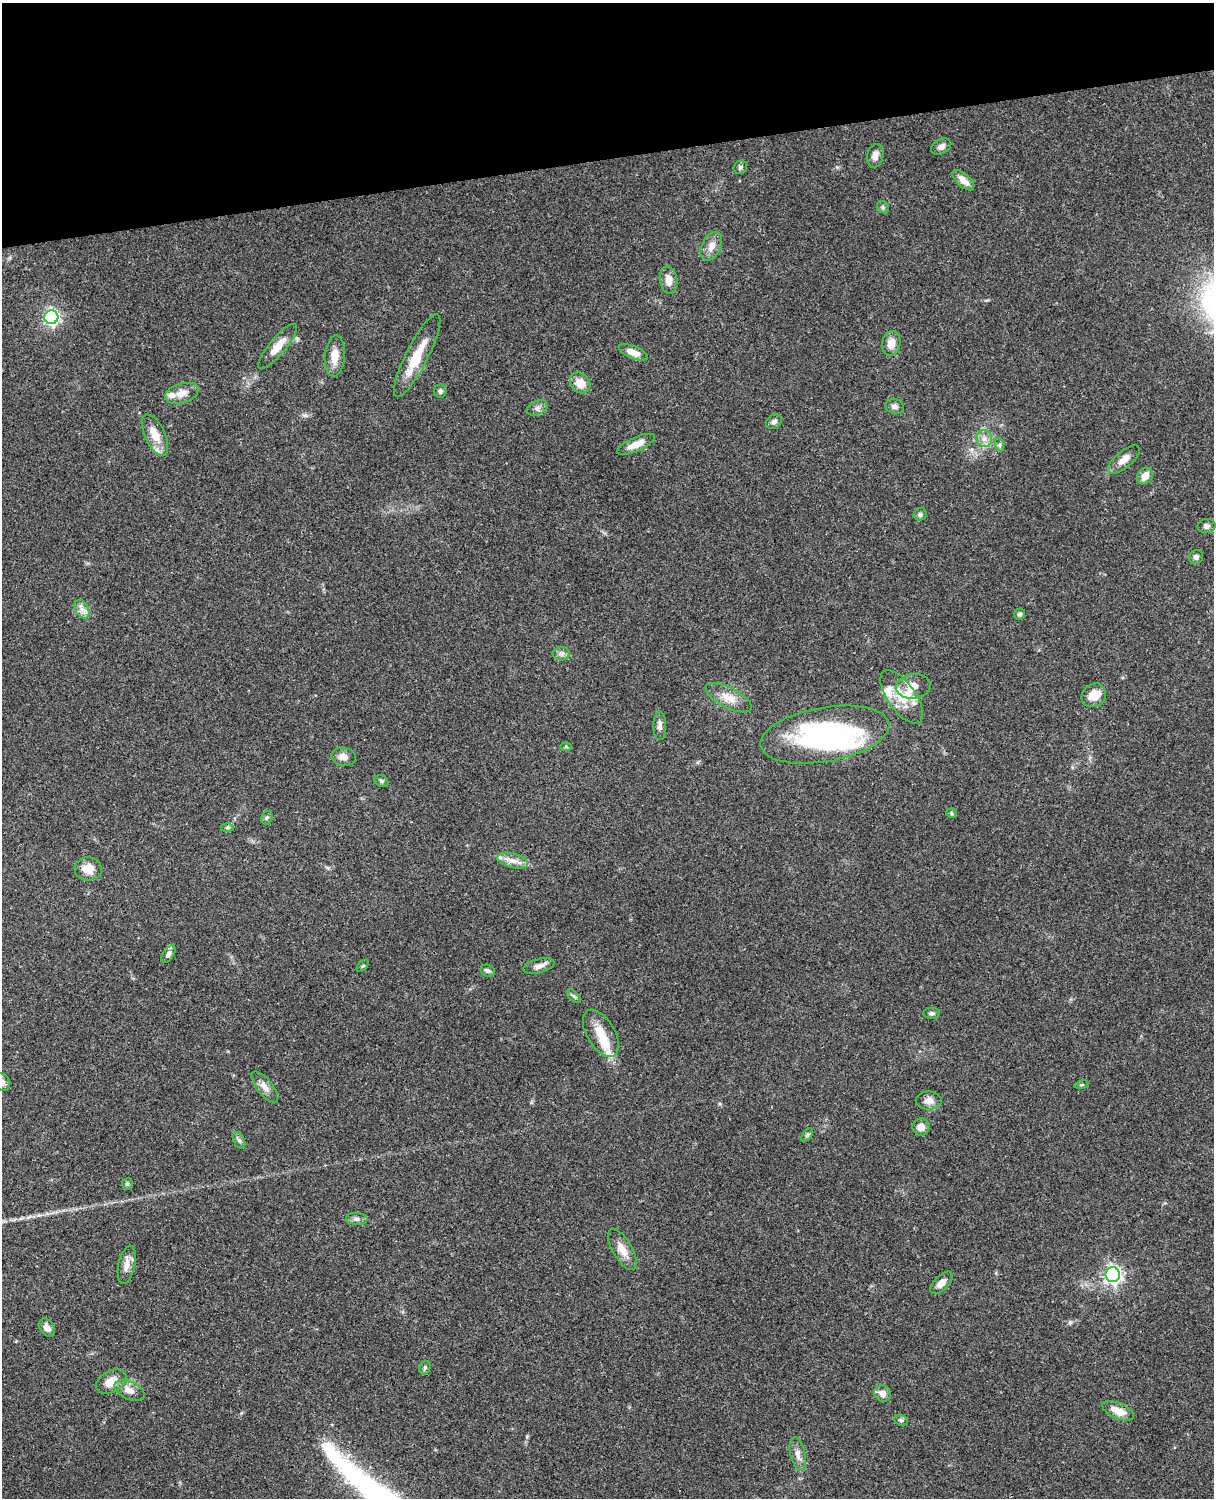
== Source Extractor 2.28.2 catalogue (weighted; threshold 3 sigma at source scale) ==
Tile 3 of 4 x 3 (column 3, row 1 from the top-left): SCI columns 2547-3758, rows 3269-4764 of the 5090 x 4927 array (HDU 1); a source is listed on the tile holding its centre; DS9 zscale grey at full resolution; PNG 1216 x 1500 px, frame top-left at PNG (2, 3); each listed source drawn as its Kron ellipse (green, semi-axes under 4 px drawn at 4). Shown black and unused: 10% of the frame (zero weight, under 3 of 4 exposures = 6% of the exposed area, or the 3 px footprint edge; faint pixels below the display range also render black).
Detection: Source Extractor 2.28.2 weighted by HDU 2 'WHT'; one run over the whole footprint, this tile lists its part. Background 0.0768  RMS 0.0059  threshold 0.0265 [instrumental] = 3 sigma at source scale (4.5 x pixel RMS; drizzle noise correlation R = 1.50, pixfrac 1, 0.05/0.05 arcsec/px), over >= 5 px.
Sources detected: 83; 2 inside a brighter object's white glare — neither listed nor drawn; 8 inside a brighter listed object's ellipse — not listed separately; the other 73 listed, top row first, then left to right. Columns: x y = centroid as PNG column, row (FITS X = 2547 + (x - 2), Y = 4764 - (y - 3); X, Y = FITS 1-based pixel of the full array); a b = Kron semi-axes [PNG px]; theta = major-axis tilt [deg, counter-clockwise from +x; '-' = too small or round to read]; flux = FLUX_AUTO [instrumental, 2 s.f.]
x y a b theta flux
941 146 11 7 29 2.7
875 156 12 8 76 3.4
740 167 7 6 - 1.4
963 180 13 6 -42 4.8
883 207 6 5 - 1
711 246 15 9 63 4.9
668 280 14 8 -82 5.4
51 317 7 7 - 170
891 343 12 9 76 6.1
278 346 28 8 50 8.3
633 352 15 6 -21 5.9
417 355 46 11 63 18
335 356 20 10 85 7.6
580 383 11 9 -47 7.4
440 391 6 6 - 1.4
182 393 17 9 17 5.4
895 406 9 7 -18 2.3
537 408 11 7 23 2.3
774 422 8 6 37 2.1
155 435 22 10 -65 9.1
984 439 8 7 - 3.2
636 444 20 7 24 7.2
1000 445 7 4 -71 1.1
1124 459 19 8 40 5.3
1145 476 9 7 49 5.2
920 514 6 6 - 1.7
1206 526 9 7 2 2
1196 557 7 6 - 1.7
82 609 10 6 -61 3.1
1019 614 6 5 - 1.3
561 654 9 6 -2 2
913 686 17 12 6 7.7
1094 695 13 11 37 8
902 697 31 14 -55 15
729 698 25 10 -27 7.9
660 726 14 6 -90 2.7
825 735 65 27 10 100
566 747 6 4 -2 0.73
344 757 12 9 -8 4
381 781 7 5 -24 1.1
952 813 5 5 - 0.88
267 818 7 5 67 1.1
227 828 6 4 0 0.96
513 861 16 7 -14 4.5
88 869 13 11 -3 6.9
168 954 10 5 57 2.1
363 966 7 3 45 0.66
539 966 16 7 13 3.3
488 971 7 6 - 1.4
574 996 8 4 -45 1.1
931 1013 8 5 -2 1.4
601 1033 26 14 -59 12
2 1082 9 7 -53 3
1082 1085 7 3 9 0.76
265 1087 19 7 -52 4.5
929 1101 13 9 1 4
921 1127 8 8 - 4.4
807 1135 8 4 53 0.98
239 1141 8 5 -62 1.5
127 1184 6 5 - 0.98
357 1219 11 6 -5 2.2
622 1249 23 9 -60 6.8
127 1265 19 8 78 4.6
1113 1275 7 7 - 220
941 1283 14 7 45 4.2
47 1327 10 7 -55 3
425 1368 7 5 70 1.2
111 1382 16 10 30 7.7
130 1390 16 9 -26 5
882 1393 9 8 - 3.9
1118 1411 17 7 -24 7.6
901 1420 7 5 -21 1.1
798 1454 17 7 -78 3.9
Overlapping masked pixels (flux is a lower limit): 1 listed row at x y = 1118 1411
Isophote crosses this tile's border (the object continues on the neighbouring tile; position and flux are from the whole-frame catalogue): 1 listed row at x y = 2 1082